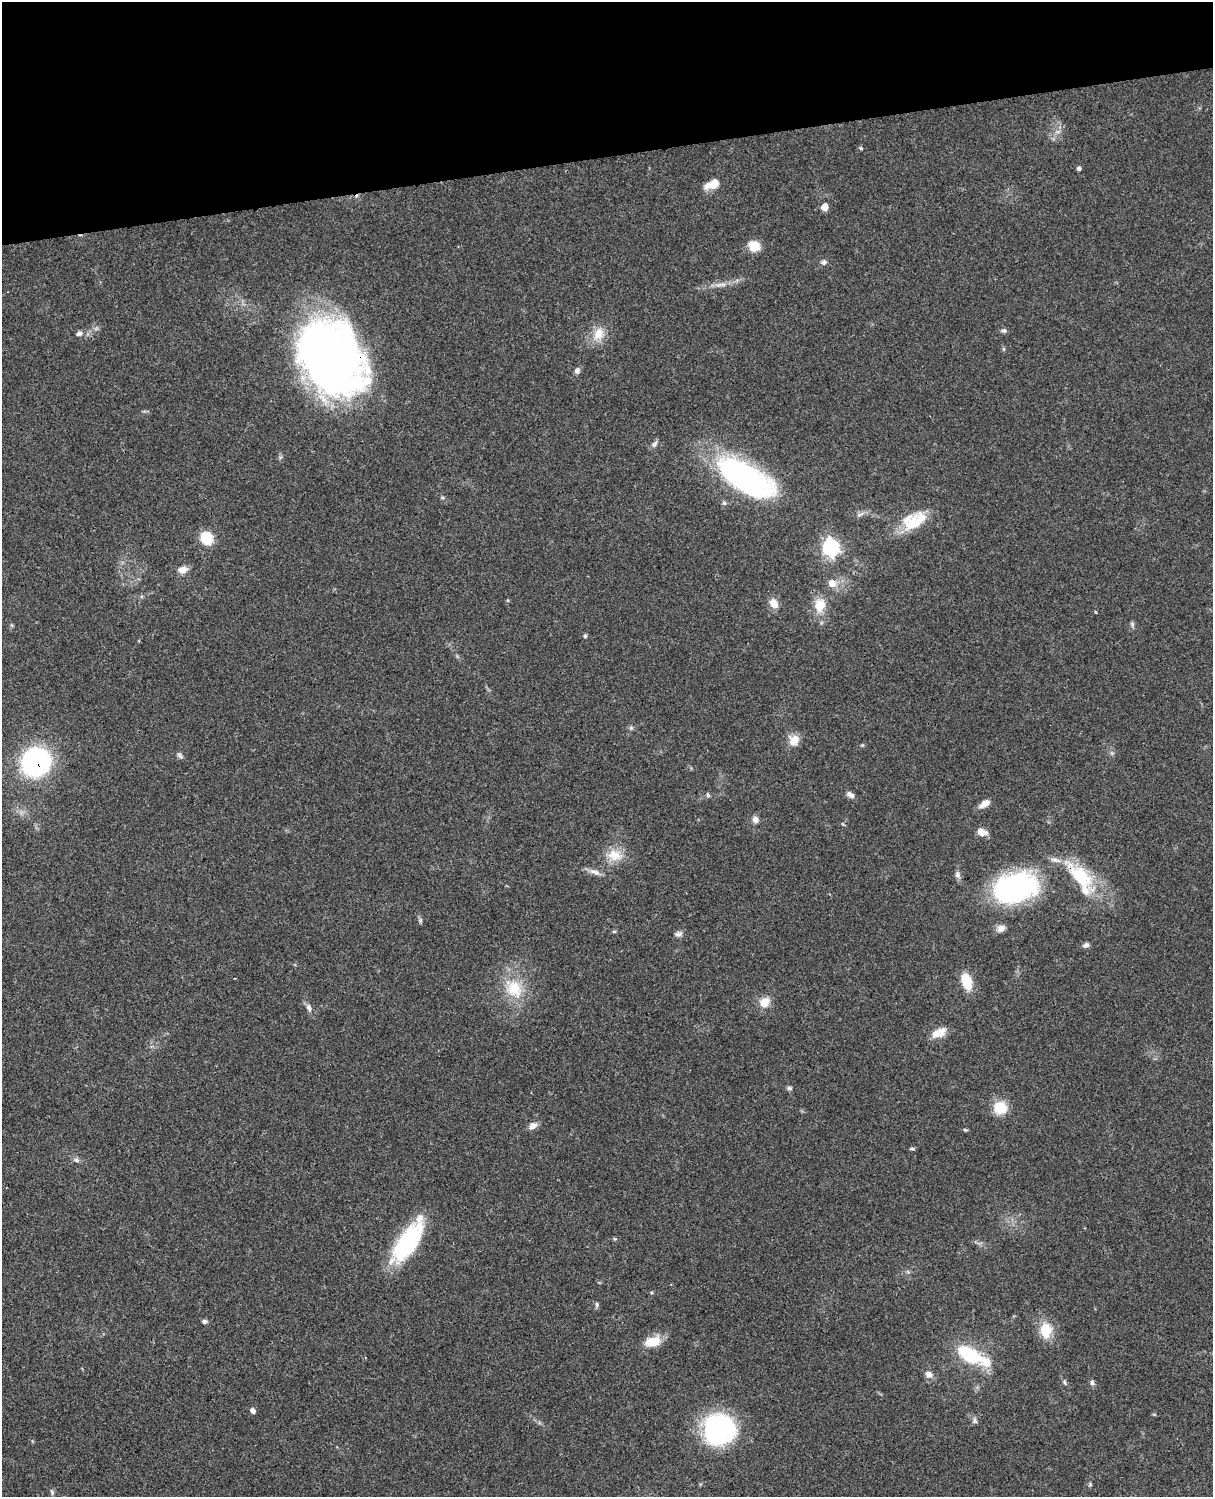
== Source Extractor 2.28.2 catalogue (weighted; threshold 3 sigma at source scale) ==
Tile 3 of 4 x 3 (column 3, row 1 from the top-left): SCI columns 2546-3756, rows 3267-4761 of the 5086 x 4925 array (HDU 1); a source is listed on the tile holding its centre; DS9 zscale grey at full resolution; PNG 1215 x 1499 px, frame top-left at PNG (2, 2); no overlay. Shown black and unused: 10% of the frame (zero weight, under 3 of 4 exposures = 6% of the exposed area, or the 3 px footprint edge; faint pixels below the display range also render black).
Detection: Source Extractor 2.28.2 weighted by HDU 2 'WHT'; one run over the whole footprint, this tile lists its part. Background 0.0982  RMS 0.0063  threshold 0.0284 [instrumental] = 3 sigma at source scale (4.5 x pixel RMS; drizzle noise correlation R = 1.50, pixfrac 1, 0.05/0.05 arcsec/px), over >= 5 px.
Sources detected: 71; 3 inside a brighter listed object's ellipse — not listed separately; the other 68 listed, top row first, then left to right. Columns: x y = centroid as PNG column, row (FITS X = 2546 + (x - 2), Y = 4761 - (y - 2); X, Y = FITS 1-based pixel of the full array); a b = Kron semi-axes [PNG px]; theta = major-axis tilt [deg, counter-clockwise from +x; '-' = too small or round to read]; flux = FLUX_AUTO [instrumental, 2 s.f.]
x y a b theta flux
861 148 5 4 - 0.75
1079 168 5 4 - 1.5
713 184 15 8 23 10
824 207 6 6 - 6.2
754 246 11 9 -31 13
824 262 7 7 - 1.8
721 285 19 4 2 3.9
1003 331 7 6 - 1.5
79 333 8 6 29 1.9
598 334 20 14 72 10
331 357 66 48 -58 490
577 371 8 7 - 2.2
654 444 10 6 42 2.1
745 477 61 25 -31 150
724 503 7 5 -87 1.3
914 522 30 23 -2 21
207 538 15 13 -70 14
831 547 8 8 - 140
183 570 12 8 12 5
832 583 8 8 - 6.3
774 603 11 8 -60 6.2
820 605 17 13 81 11
1132 624 8 5 -79 1.3
585 636 5 4 - 1.1
794 740 14 13 - 7
862 745 5 4 - 0.75
180 755 10 5 -38 1.7
36 762 18 16 42 180
708 795 6 4 -60 1
850 795 10 6 -37 2.7
984 804 13 7 32 5.1
755 819 8 7 - 3.1
982 832 11 7 -15 5.3
615 855 21 15 -12 11
595 872 16 7 -21 3.8
957 874 11 6 -84 2.2
1080 876 46 22 -45 36
1015 888 50 31 13 110
420 920 7 5 84 1.2
1001 928 12 9 32 3.3
678 934 11 7 12 2.2
1086 945 8 6 21 1.8
967 981 14 9 -74 18
514 988 31 22 -55 24
764 1002 12 10 51 8
309 1008 10 7 -63 2.6
939 1033 17 9 25 8.9
789 1088 7 5 -14 1.3
1000 1108 12 12 - 16
533 1126 11 8 34 3.5
965 1130 6 3 -19 0.77
912 1149 7 3 -8 0.91
76 1160 9 5 -16 1.8
615 1239 6 4 -18 0.77
408 1243 48 19 58 62
597 1305 7 5 -88 1.2
204 1321 6 6 - 1.4
1046 1330 17 12 -88 15
652 1341 19 12 16 12
970 1355 26 10 -27 51
929 1374 10 8 -36 3.8
1064 1382 7 5 -73 1.1
1092 1383 7 6 - 1.6
253 1411 6 5 - 2.5
975 1421 9 6 -72 1.7
719 1429 33 31 11 85
1090 1484 6 3 -73 0.81
52 1492 9 5 -76 1.3
Overlapping masked pixels (flux is a lower limit): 5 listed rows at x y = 331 357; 745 477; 36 762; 1080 876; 1015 888